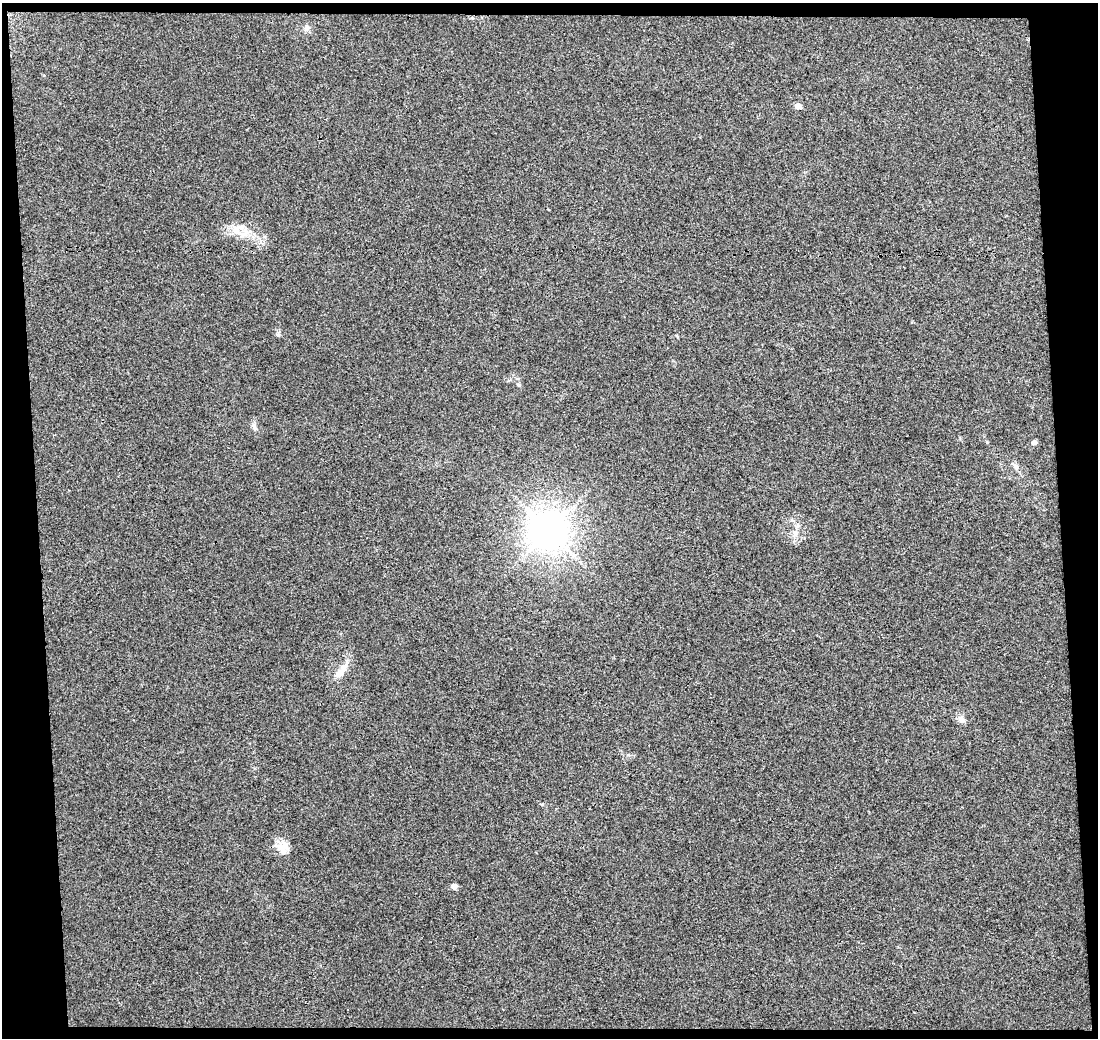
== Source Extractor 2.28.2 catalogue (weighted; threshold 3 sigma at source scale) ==
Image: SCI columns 1-1096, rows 3-1038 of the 1096 x 1041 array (HDU 1 of 3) = the unmasked area's bounding box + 8 px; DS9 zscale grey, full resolution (1 PNG px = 1 image px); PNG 1100 x 1040 px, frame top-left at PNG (2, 3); no overlay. Shown black and unused: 9% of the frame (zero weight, under 3 of 4 exposures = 1% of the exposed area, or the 3 px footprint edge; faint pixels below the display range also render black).
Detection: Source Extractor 2.28.2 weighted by HDU 2 'WHT'. Background 0.0396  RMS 0.0067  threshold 0.0303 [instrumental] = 3 sigma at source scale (4.5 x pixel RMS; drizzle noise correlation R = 1.50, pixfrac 1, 0.0396/0.0396 arcsec/px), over >= 5 px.
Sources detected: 14; all 14 listed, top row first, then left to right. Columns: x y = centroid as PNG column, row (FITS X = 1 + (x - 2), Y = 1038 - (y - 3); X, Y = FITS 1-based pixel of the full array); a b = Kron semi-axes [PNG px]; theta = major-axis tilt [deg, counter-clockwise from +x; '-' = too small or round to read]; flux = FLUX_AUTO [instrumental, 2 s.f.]
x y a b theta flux
306 28 8 7 - 2.2
798 106 5 4 - 6.6
237 229 15 10 -67 7.2
278 335 6 5 - 1.3
519 385 6 4 -31 0.96
254 426 10 5 -66 2
1034 442 7 6 - 1.4
1016 466 12 5 -50 2.3
548 530 12 12 - 940
795 534 9 6 73 3
341 671 26 9 52 8.2
962 720 11 8 -57 2.9
283 847 17 14 79 8.5
454 886 5 4 - 5.1
Unlisted compact peaks at least as high as the median listed source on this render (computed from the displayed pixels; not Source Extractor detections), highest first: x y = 542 804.